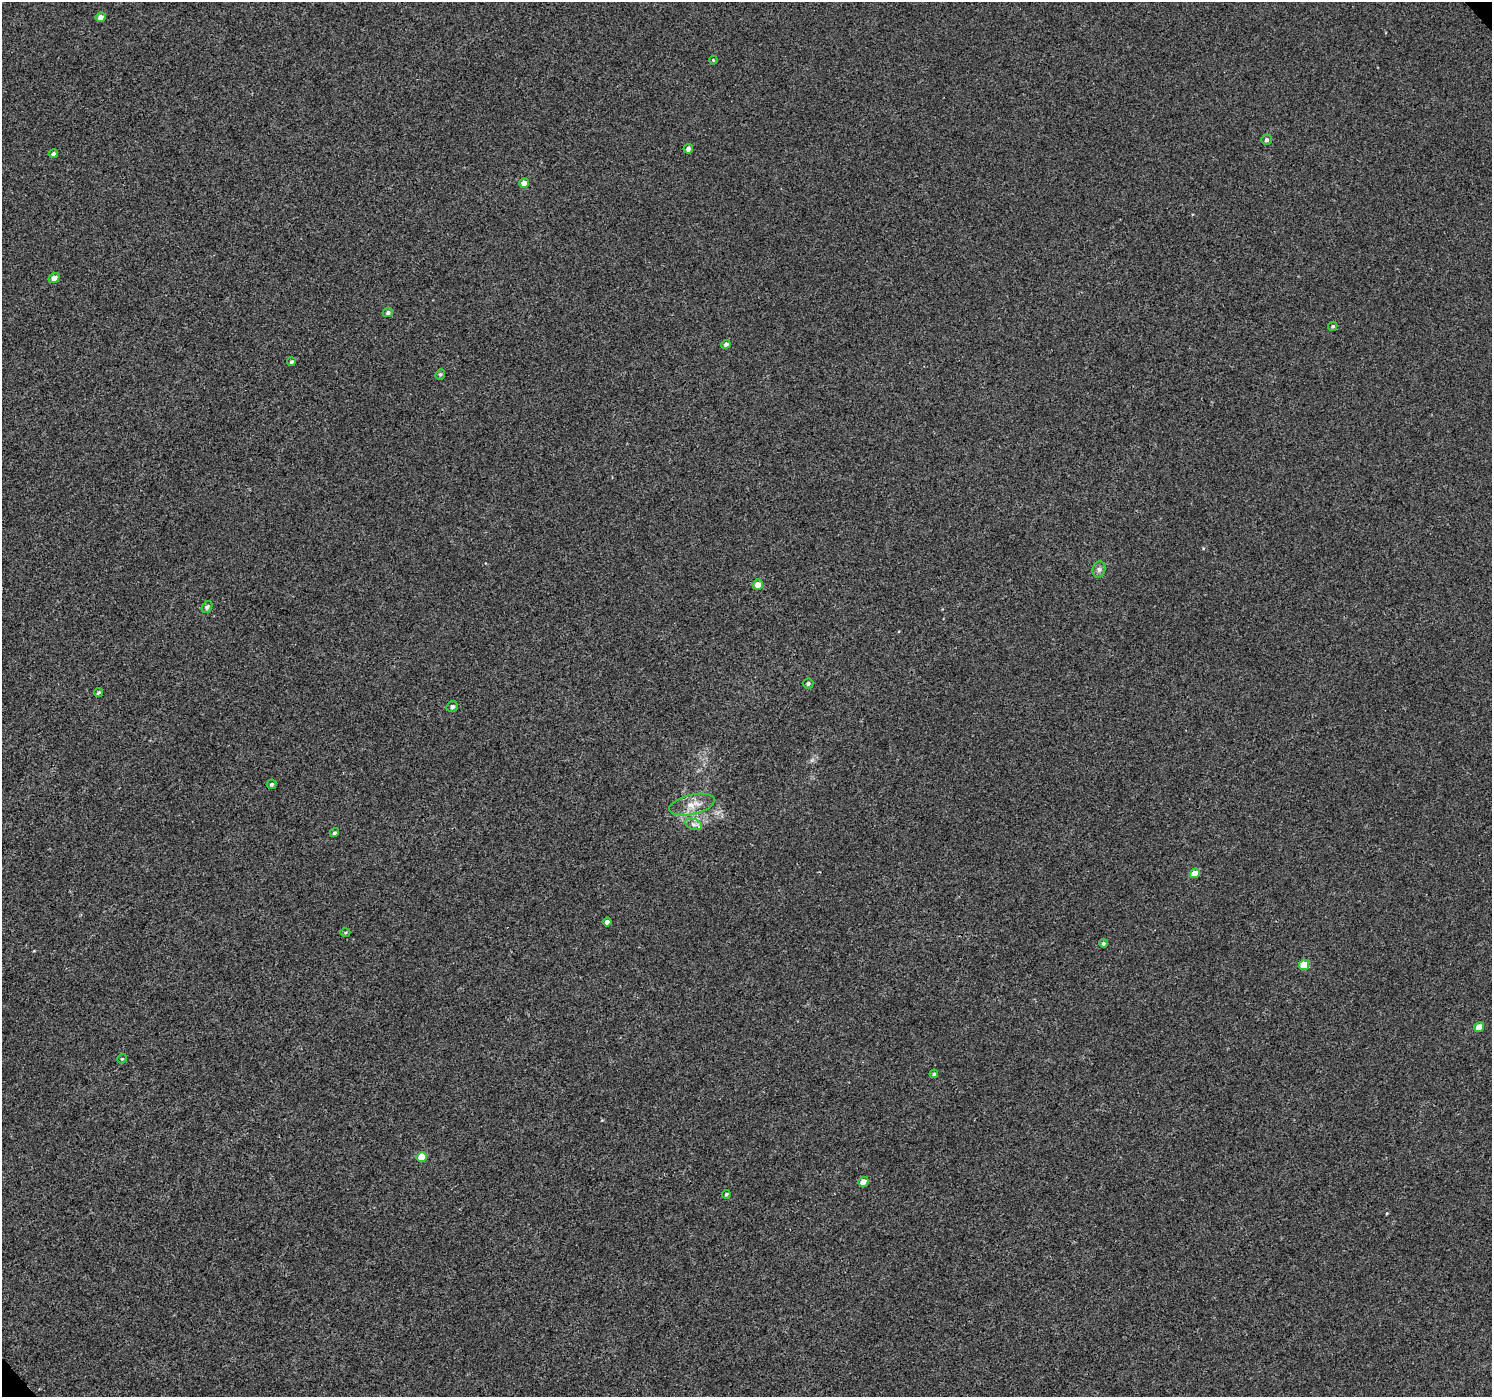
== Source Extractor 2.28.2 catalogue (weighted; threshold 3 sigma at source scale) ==
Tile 7 of 4 x 4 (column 3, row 2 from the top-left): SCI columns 3032-4521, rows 3036-4430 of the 6057 x 6008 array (HDU 1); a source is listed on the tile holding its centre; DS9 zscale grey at full resolution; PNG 1494 x 1399 px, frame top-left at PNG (2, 2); each listed source drawn as its Kron ellipse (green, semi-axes under 4 px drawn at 4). Shown black and unused: <1% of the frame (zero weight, under 3 of 4 exposures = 5% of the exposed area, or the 3 px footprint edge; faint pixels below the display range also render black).
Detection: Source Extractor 2.28.2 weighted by HDU 2 'WHT'; one run over the whole footprint, this tile lists its part. Background -2.34e-04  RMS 0.0036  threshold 0.0163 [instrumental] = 3 sigma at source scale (4.5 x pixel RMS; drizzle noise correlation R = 1.50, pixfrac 1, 0.0396/0.0396 arcsec/px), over >= 5 px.
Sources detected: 33; all 33 listed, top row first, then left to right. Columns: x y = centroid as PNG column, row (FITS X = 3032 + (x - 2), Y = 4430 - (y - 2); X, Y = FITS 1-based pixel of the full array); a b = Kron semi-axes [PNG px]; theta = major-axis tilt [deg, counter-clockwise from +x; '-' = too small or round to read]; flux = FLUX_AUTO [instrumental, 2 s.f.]
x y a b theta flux
100 17 5 4 - 2.1
713 60 4 3 - 0.31
1266 140 5 5 - 0.83
688 149 5 4 - 1.3
53 154 5 4 - 0.85
524 183 5 4 - 3
54 278 5 5 - 1.7
388 313 5 4 - 0.9
1333 326 5 4 - 0.61
726 344 4 4 - 1.2
291 362 4 4 - 0.65
440 374 5 4 - 0.53
1099 569 8 6 75 1.1
758 585 5 5 - 2.7
207 607 6 5 - 0.92
808 683 5 5 - 0.76
98 693 4 4 - 0.57
452 707 6 5 - 0.94
272 784 5 4 - 0.64
692 805 23 10 13 4.8
694 824 9 5 -20 1.2
334 833 5 4 - 0.71
1195 873 5 4 - 4.5
607 922 4 4 - 1.7
345 933 5 3 - 0.4
1103 943 4 4 - 0.74
1304 965 5 5 - 8.2
1479 1027 5 4 - 3.1
122 1059 5 4 - 0.42
934 1074 4 4 - 0.58
422 1157 5 4 - 5.3
863 1182 5 5 - 2.7
726 1194 4 3 - 0.51